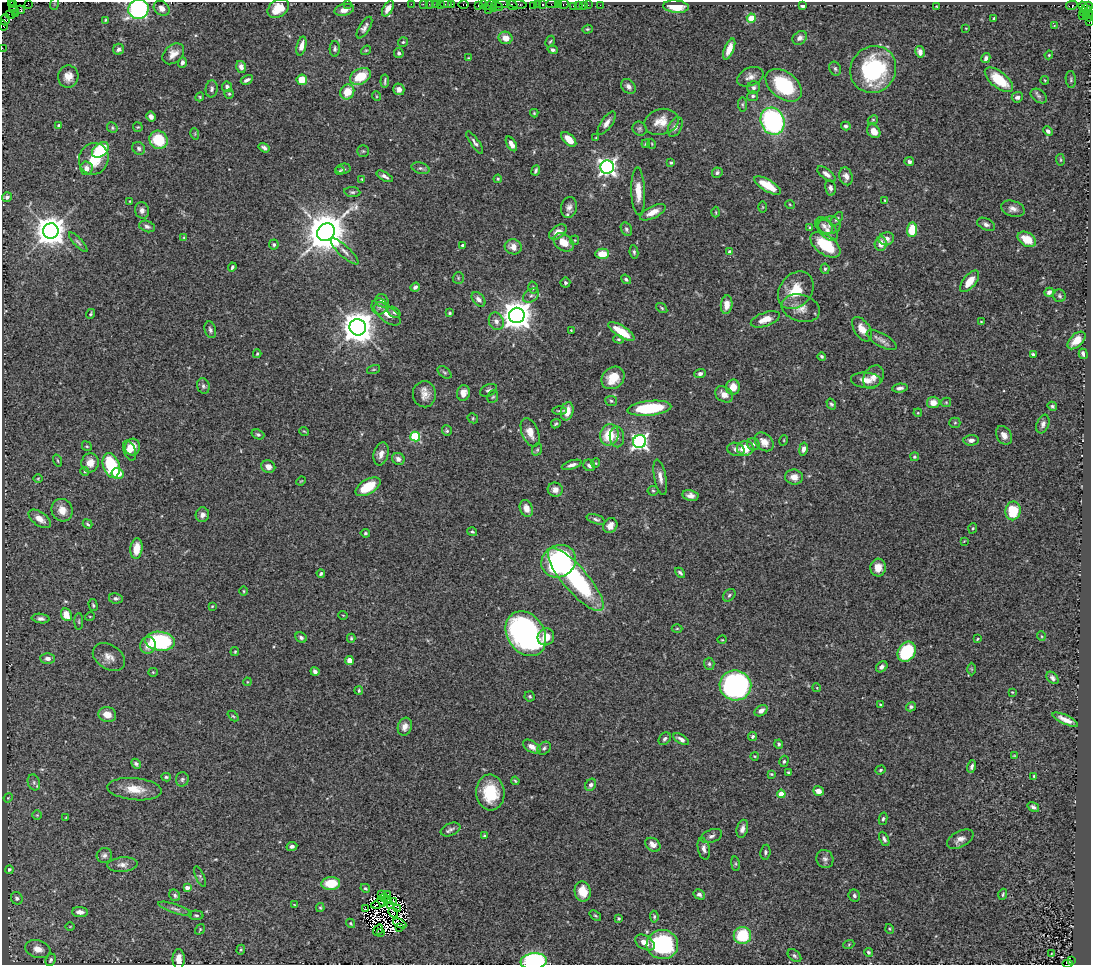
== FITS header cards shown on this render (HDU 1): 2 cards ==
NAXIS1  =                 1089
NAXIS2  =                  963

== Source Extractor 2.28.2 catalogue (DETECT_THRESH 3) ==
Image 1089 x 963 px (HDU 1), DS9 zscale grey, 1 PNG px = 1 image px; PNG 1093 x 967 px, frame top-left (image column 1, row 963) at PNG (2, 2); each listed source drawn as its Kron ellipse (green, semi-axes under 4 px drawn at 4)
Background 1.08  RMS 0.045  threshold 0.135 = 3 sigma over >= 5 px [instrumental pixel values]
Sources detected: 465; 13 with non-positive FLUX_AUTO (blend fragments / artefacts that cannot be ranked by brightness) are neither listed nor drawn; the other 452 listed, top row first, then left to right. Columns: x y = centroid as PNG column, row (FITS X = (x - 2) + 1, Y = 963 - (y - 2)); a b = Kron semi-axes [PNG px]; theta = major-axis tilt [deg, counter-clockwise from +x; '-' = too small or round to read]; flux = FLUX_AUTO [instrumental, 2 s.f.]
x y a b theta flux
11 2 2 2 - 21
28 3 2 2 - 61
13 4 3 2 - 17
54 4 6 4 73 3.3
347 4 2 2 - 44
411 4 2 2 - 30
423 4 2 2 - 42
429 4 2 2 - 28
436 4 3 2 - 89
440 4 2 2 - 44
446 4 6 2 0 60
452 4 2 2 - 21
464 4 5 3 - 87
502 4 7 2 -1 220
518 4 9 3 -7 220
537 4 3 2 - 81
543 4 3 3 - 150
552 4 6 2 0 130
559 4 3 2 - 69
564 4 5 3 - 130
478 5 4 2 - 94
483 5 4 2 - 110
491 5 6 4 8 160
512 5 5 3 - 260
578 5 3 3 - 98
583 5 2 2 - 14
588 5 2 2 - 34
600 5 2 2 - 18
1072 5 6 3 13 450
497 6 6 3 -29 200
534 6 4 3 - 110
574 6 3 2 - 48
803 6 4 3 - 7.5
937 6 3 2 - 2.2
1083 6 5 3 - 23
1088 6 4 2 - 66
676 7 13 6 -5 52
162 8 8 6 -37 16
278 8 11 8 35 57
388 8 9 5 60 21
493 8 2 2 - 48
139 9 10 9 - 650
14 10 5 2 - 78
20 10 4 3 - 78
344 10 10 5 13 20
489 10 2 2 - 20
1087 11 7 4 -56 240
1083 12 3 2 - 44
15 14 3 3 - 42
10 15 5 2 - 65
1082 16 2 2 - 35
1086 16 3 2 - 81
1089 17 4 2 - 110
751 18 4 4 - 76
994 19 4 3 - 4.9
5 20 6 4 73 150
105 20 3 3 - 3.1
1089 22 3 2 - 52
3 26 5 2 - 87
1054 26 4 2 - 1.9
364 28 12 5 59 13
966 28 3 2 - 1.8
587 29 5 4 - 3.6
506 38 7 6 - 28
800 38 8 6 38 12
550 41 6 4 60 3.7
403 42 5 5 - 4.5
301 46 10 4 75 22
2 48 2 2 - 24
119 49 5 5 - 8.4
335 49 8 5 88 8.4
729 49 11 4 67 30
366 50 5 4 - 3.7
553 50 5 4 - 6.8
920 52 6 4 -76 13
399 53 5 4 - 7.7
173 54 12 8 42 26
1049 55 4 3 - 3.1
468 58 3 2 - 2.7
986 58 5 4 - 10
182 62 5 4 - 8
241 67 6 4 -72 14
835 69 7 5 -66 6.4
873 69 24 22 53 300
360 76 11 7 27 83
68 77 11 10 - 29
750 77 14 9 23 19
247 80 6 3 29 9.1
302 80 5 5 - 47
999 80 17 8 -39 100
1045 80 4 4 - 2.8
1071 80 8 5 -84 6
385 81 6 2 83 5.1
784 85 20 13 -37 220
628 86 8 6 -47 13
227 87 5 5 - 10
754 88 6 6 - 7.9
212 89 8 6 84 8.9
399 89 6 5 - 14
347 92 8 6 58 52
229 94 5 4 - 4.1
376 96 5 3 - 2.7
753 96 5 5 - 6.9
1039 96 9 6 -37 8.8
200 97 4 4 - 3.5
1017 97 5 5 - 11
742 104 7 4 -84 4.8
534 113 4 4 - 3.1
151 117 5 4 - 13
873 120 5 4 - 3.8
773 121 14 11 -66 460
661 122 17 13 14 51
607 123 13 5 55 16
59 125 4 4 - 4.9
846 126 5 4 - 7
138 127 5 4 - 3.2
675 127 10 6 64 14
112 128 6 4 -49 4.4
640 129 7 6 - 6.6
874 131 7 6 - 27
1048 131 5 4 - 9.7
195 134 6 3 -73 3.4
596 138 4 3 - 2.6
569 139 9 5 -43 33
158 140 9 8 - 120
475 142 13 4 -55 10
511 144 8 4 -59 18
646 144 4 3 - 3.5
652 144 5 3 - 2.7
139 148 7 6 - 6.9
264 148 6 3 -35 7.8
100 150 9 6 38 170
363 151 5 5 - 4.2
94 159 16 14 67 79
1060 160 6 3 -82 3.1
909 162 5 4 - 8.3
671 163 3 3 - 3.8
607 167 7 6 - 1300
86 168 7 6 - 20
421 168 9 5 -16 8.8
343 169 7 5 12 5.7
536 170 5 3 - 5.7
340 171 5 3 - 3.3
717 173 5 5 - 6.9
826 174 11 5 -38 15
385 176 9 4 -28 11
846 176 9 6 -75 15
362 179 4 3 - 2.8
498 179 4 3 - 3.6
768 185 15 5 -31 67
830 188 7 5 -77 9.3
638 191 24 7 -88 41
352 192 8 5 -7 6.6
7 197 5 5 - 9.1
885 200 4 3 - 2.4
130 201 3 2 - 2.4
790 205 5 3 - 2.5
569 207 10 8 80 16
763 207 6 4 90 3.1
1013 209 12 7 -16 17
142 210 8 7 - 12
653 212 14 6 26 29
716 212 5 3 - 3.1
837 219 8 4 51 7
986 224 9 6 -25 11
830 225 11 9 7 16
147 226 8 5 -20 9
824 226 10 7 -40 12
810 228 4 3 - 4.3
626 229 7 5 -59 6.7
827 230 13 7 -47 19
912 230 7 5 84 83
51 231 8 7 - 5200
326 232 9 8 - 11000
558 232 10 6 35 23
184 237 4 4 - 3.2
886 239 8 6 12 16
1027 239 10 6 -32 48
575 240 4 4 - 3.5
78 242 13 4 -48 7
564 242 11 8 -35 38
881 244 7 6 - 27
274 245 5 5 - 6
462 245 4 3 - 5.1
825 245 17 9 -36 130
513 247 8 7 - 25
344 251 18 5 -43 17
634 252 7 4 -80 5.2
730 252 4 4 - 23
602 254 7 5 1 49
232 267 4 3 - 5
825 269 5 4 - 5.1
458 278 6 5 - 5.1
626 279 5 4 - 5.4
970 281 13 6 51 39
565 283 5 5 - 6.1
415 287 5 4 - 7.9
533 288 6 4 -76 5.2
796 290 20 16 51 82
1049 292 5 4 - 13
531 296 9 6 36 11
1059 296 6 6 - 6.1
478 299 8 5 -48 13
382 301 7 6 - 9.8
727 305 9 6 83 27
379 306 8 8 - 10
662 308 6 4 -37 4.1
801 308 19 13 -16 37
394 312 7 5 -37 6.3
450 313 4 3 - 3.8
91 314 5 4 - 3.1
387 314 16 7 -39 33
517 315 8 7 - 5000
765 319 15 7 19 38
496 321 9 7 -67 15
981 322 4 3 - 2.4
358 327 8 8 - 6100
862 329 14 7 -55 33
210 330 8 5 -73 8.5
571 330 3 2 - 2
621 331 15 5 -33 76
619 339 5 4 - 4
882 340 17 6 -29 17
1077 340 11 6 44 40
257 354 4 3 - 3.9
1033 354 4 3 - 6
1083 354 5 3 - 9.2
822 356 4 3 - 5.3
374 369 7 3 19 3.5
445 372 8 5 -37 5.4
700 374 5 4 - 8.8
873 377 12 9 58 21
613 378 12 10 43 60
866 380 15 7 -4 27
203 386 8 6 -70 8.4
733 387 7 7 - 32
900 388 8 4 7 9.9
488 390 9 5 24 7.9
463 393 8 6 78 19
424 394 13 11 -87 27
724 394 9 7 -34 25
493 397 7 5 66 5.2
611 401 6 5 - 5.2
933 402 6 6 - 30
946 402 5 4 - 3.4
831 404 6 4 -58 5.4
1052 406 5 4 - 4.5
649 408 22 7 6 210
560 411 7 3 1 4.9
567 411 9 6 76 32
918 413 4 3 - 2.5
473 418 5 5 - 4.3
955 423 5 5 - 4.1
556 424 5 3 - 4.1
1043 424 9 6 70 11
304 431 5 3 - 2.6
447 431 5 5 - 4.8
530 432 15 8 -67 34
258 434 6 5 - 6.5
609 435 11 9 74 99
1004 435 10 7 -60 22
415 436 5 5 - 220
617 437 10 7 -86 16
784 440 5 3 - 2.6
971 440 7 5 2 11
640 442 6 6 - 990
764 442 10 8 -44 27
753 444 6 6 - 7.6
87 446 5 4 - 3.9
132 447 8 7 - 28
745 448 8 7 - 55
537 449 6 4 70 4.5
736 449 9 6 -15 13
803 449 6 4 79 12
129 450 10 6 -71 20
381 454 12 7 74 20
914 457 4 4 - 4.8
398 459 6 6 - 13
58 461 6 3 -71 3
90 463 9 8 - 28
596 463 5 4 - 3.7
111 465 13 8 -72 200
572 465 10 4 17 12
589 465 6 5 - 11
268 467 7 6 - 20
85 471 4 4 - 3.2
117 473 6 5 - 64
660 477 18 6 -79 20
794 477 9 7 -8 24
38 478 5 3 - 2.5
301 481 5 3 - 2.3
368 487 14 7 30 85
555 490 7 7 - 22
653 491 5 5 - 4.2
690 495 8 5 -10 16
526 508 8 6 -69 24
62 510 11 10 - 33
1013 511 9 7 81 120
202 515 7 6 - 15
40 519 13 7 -35 27
596 519 10 4 -18 7.8
88 524 5 3 - 4.6
610 526 8 6 53 22
973 528 5 3 - 3.6
472 532 5 4 - 4.5
365 533 5 4 - 4.4
964 541 3 3 - 2
136 549 10 6 83 46
559 561 18 16 29 450
878 567 9 8 - 30
321 573 4 3 - 4.8
680 573 6 3 -43 6.8
576 580 40 12 -49 390
244 591 4 3 - 3
729 595 7 5 46 5.5
116 598 7 5 -10 6.8
93 605 6 3 -74 4.3
212 606 3 2 - 2.6
66 615 6 5 - 49
343 615 5 3 - 2.3
90 616 5 3 - 2.5
41 619 9 4 -6 10
79 621 8 4 90 5
677 629 5 3 - 3.3
526 634 24 18 -56 920
1041 636 5 3 - 2.8
546 637 9 8 - 39
301 638 6 5 - 7.3
351 638 4 4 - 3.6
977 639 4 3 - 2.5
722 640 5 3 - 2.3
160 641 15 9 -7 300
148 645 8 7 - 29
235 652 4 3 - 3.6
907 652 11 8 53 200
109 657 17 12 -33 29
48 658 7 5 -1 13
349 660 4 4 - 25
709 664 6 5 - 6.8
882 667 6 5 - 11
971 669 6 4 -89 3.4
315 671 4 4 - 7.9
153 672 4 4 - 3.3
1052 678 7 5 -46 9.1
247 682 4 3 - 2.7
735 685 16 15 - 870
817 688 4 3 - 2.3
359 691 4 3 - 4.1
1012 692 4 4 - 2.8
530 696 5 5 - 5
880 705 3 3 - 3.6
911 707 5 4 - 6.4
761 711 7 5 34 16
107 714 9 7 -19 35
233 716 6 3 -43 3.8
1065 720 14 4 -25 24
405 727 9 7 73 18
753 736 4 4 - 5.8
665 739 7 5 48 8.1
681 739 9 4 -32 13
779 744 4 4 - 5
532 747 10 5 -32 16
544 748 7 5 43 6.8
755 756 4 3 - 2.4
1014 756 3 2 - 2.2
784 761 6 4 73 5.2
136 764 5 4 - 6.9
972 766 6 4 74 8.6
880 770 5 4 - 5.2
788 772 3 3 - 4.7
771 774 3 3 - 3.4
1034 776 4 3 - 4.3
166 777 5 3 - 4.5
182 779 7 6 - 7.4
515 781 4 3 - 3.2
34 782 8 6 -71 8.4
591 785 6 5 - 9.2
135 789 27 11 -5 57
818 791 5 4 - 23
490 793 18 14 -86 120
781 794 4 4 - 69
8 798 5 3 - 2.8
1033 807 6 4 -32 8.4
37 815 5 5 - 3.7
66 817 3 2 - 2.2
883 819 6 4 78 5.5
451 829 10 6 23 10
742 829 9 5 76 14
484 836 3 3 - 3.5
711 836 11 6 22 11
884 839 8 4 -66 8.7
960 839 14 7 28 21
653 845 8 6 -37 22
292 846 5 4 - 8.5
704 849 11 6 -78 13
765 852 7 5 83 5.9
104 855 8 7 - 10
825 859 9 8 - 11
735 864 7 4 -82 4.2
122 865 15 7 5 19
9 870 4 3 - 4.6
200 876 11 3 -65 5.3
331 883 9 6 4 72
187 888 4 4 - 26
365 888 5 4 - 4.7
583 892 10 8 -79 43
382 894 4 3 - 11
388 894 2 2 - 1.9
699 894 6 5 - 9
1003 894 6 4 71 4.7
175 895 6 5 - 6.7
854 896 6 5 - 8.2
385 897 3 2 - 2.2
17 898 6 5 - 8.4
388 900 3 2 - 2.6
382 901 5 3 - 5.7
393 901 3 2 - 0.21
378 904 7 2 22 9.3
294 905 4 2 - 2.1
390 905 2 2 - 4
320 908 4 3 - 3.9
175 909 18 4 -18 13
365 909 3 2 - 4.9
398 909 4 2 - 4.7
80 912 8 5 -4 18
393 912 5 3 - 6.7
196 915 7 4 -3 5.9
595 915 6 4 -39 4
654 917 6 4 -84 4.9
619 918 3 3 - 4.1
350 923 5 4 - 3.9
400 923 7 3 -26 3.1
70 926 5 3 - 2.2
400 927 4 2 - 3.2
200 929 5 4 - 3.5
890 929 5 3 - 3
378 930 6 2 55 4
381 932 2 2 - 3.4
742 935 8 8 - 130
645 943 11 7 -30 26
662 944 16 14 -1 360
849 944 5 3 - 3.3
38 949 13 8 -15 25
241 950 5 4 - 3.4
868 952 4 4 - 5.7
1051 954 3 3 - 6.8
794 956 8 5 -40 6.5
179 959 10 6 -90 23
51 960 6 5 - 6.8
534 961 13 8 6 420
1071 961 4 3 - 140
1068 963 5 2 - 160
At the frame edge (FLAGS 8, measured only in part): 9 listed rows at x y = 11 2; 28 3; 139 9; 1089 17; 5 20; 1089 22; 3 26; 2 48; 534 961
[13 non-positive-flux detections neither listed nor drawn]